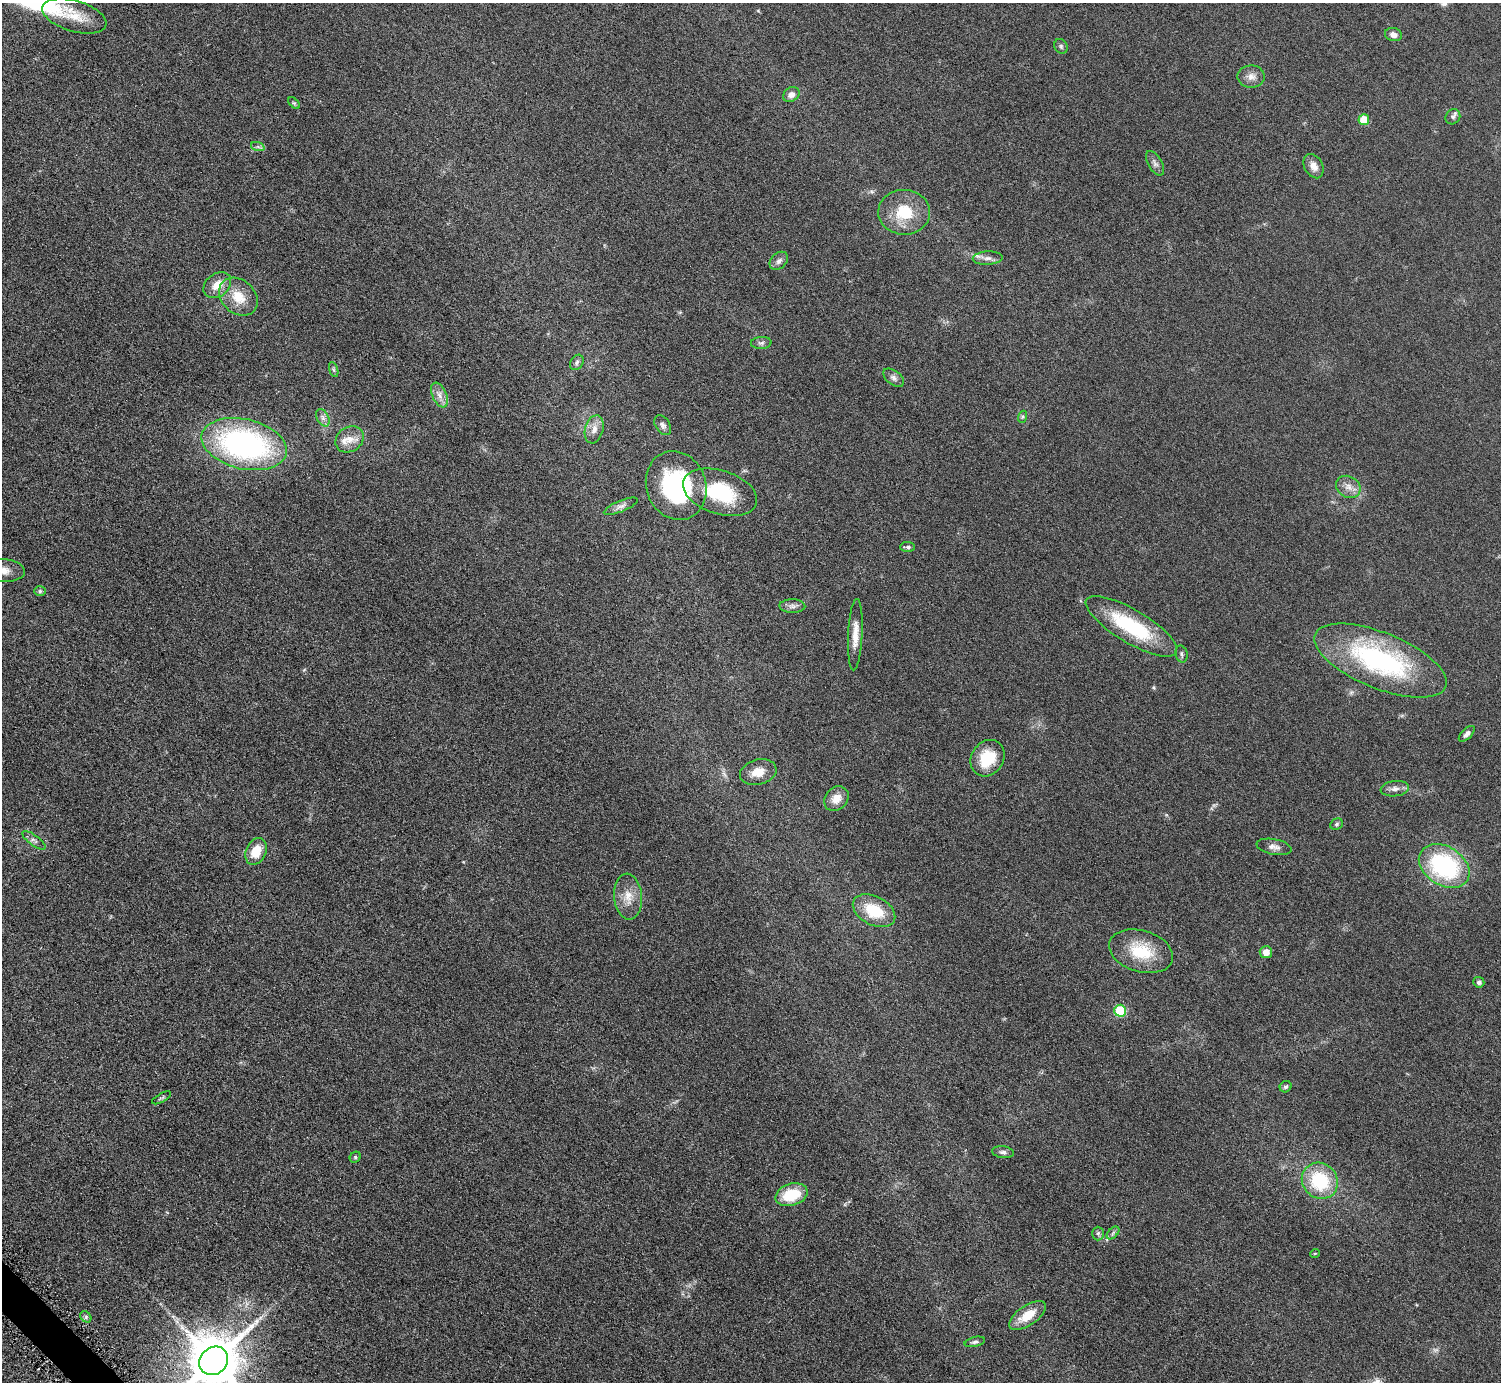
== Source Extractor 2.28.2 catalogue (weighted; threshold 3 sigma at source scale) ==
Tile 7 of 4 x 4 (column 3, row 2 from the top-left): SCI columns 3009-4507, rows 2937-4316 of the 6016 x 6014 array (HDU 1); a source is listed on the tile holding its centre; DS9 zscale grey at full resolution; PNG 1503 x 1384 px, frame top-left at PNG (2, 3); each listed source drawn as its Kron ellipse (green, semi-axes under 4 px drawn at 4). Shown black and unused: <1% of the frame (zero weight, under 4 of 8 exposures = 1% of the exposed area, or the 3 px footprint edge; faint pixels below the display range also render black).
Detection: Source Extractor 2.28.2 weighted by HDU 2 'WHT'; one run over the whole footprint, this tile lists its part. Background 0.0609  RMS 0.0081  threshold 0.0331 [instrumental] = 3 sigma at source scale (4.09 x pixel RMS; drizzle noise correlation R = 1.36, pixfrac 0.8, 0.05/0.05 arcsec/px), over >= 5 px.
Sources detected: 68; all 68 listed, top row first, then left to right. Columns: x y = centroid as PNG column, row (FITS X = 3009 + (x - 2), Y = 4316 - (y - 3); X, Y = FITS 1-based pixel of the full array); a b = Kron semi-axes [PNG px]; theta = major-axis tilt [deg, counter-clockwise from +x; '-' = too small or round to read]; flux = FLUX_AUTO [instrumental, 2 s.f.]
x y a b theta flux
74 16 33 15 -16 19
1393 35 8 6 -13 3.5
1061 46 8 6 -59 1.5
1251 77 13 11 -1 5.5
791 95 9 7 34 3.8
294 103 7 4 -44 1.1
1453 117 8 7 - 2.1
1364 120 5 5 - 18
258 147 7 4 -19 1.5
1155 163 14 7 -59 3.1
1314 166 13 9 -62 5.5
904 212 26 22 -2 25
988 258 15 6 3 4.1
779 261 10 7 45 3.1
217 285 15 11 38 9.5
238 297 21 16 -43 16
761 343 10 6 4 2
577 362 8 6 59 2
334 370 8 3 -71 1.1
894 378 12 7 -38 2.9
439 395 13 7 -66 4.7
1022 417 6 4 71 1.1
323 418 9 6 -61 2.9
663 425 11 7 -56 2.6
594 429 14 9 74 5.7
349 439 15 12 34 8.5
244 444 43 25 -13 180
676 486 35 30 -70 78
1348 487 13 10 -31 5.8
720 492 38 22 -18 48
621 506 18 5 23 3.4
908 547 7 5 -3 1.9
2 570 23 11 -3 10
40 591 6 5 - 1.3
792 606 13 7 -1 3.2
1131 626 52 16 -31 56
855 635 36 7 87 9.9
1181 654 8 6 -76 1.6
1380 661 70 28 -22 120
1467 734 10 5 45 2.8
987 758 19 16 56 23
758 772 18 12 15 9.3
1395 789 14 7 7 3.8
836 799 13 11 45 7.9
1337 824 6 5 - 1.4
34 840 14 5 -36 2.8
1274 847 18 7 -11 4.2
256 851 14 10 67 15
1444 866 27 19 -32 92
628 897 23 14 -85 12
874 911 23 14 -28 24
1141 951 33 20 -17 30
1266 952 6 6 - 6.1
1479 982 5 5 - 1.8
1120 1011 6 6 - 36
1286 1087 6 5 - 1.5
161 1098 11 3 30 1.2
1003 1152 11 6 -8 2.4
355 1157 6 5 - 1.2
1320 1181 19 17 -45 42
791 1195 16 11 17 25
1098 1233 7 6 - 1.6
1113 1233 8 4 46 1.6
1315 1253 5 3 - 0.61
1027 1316 21 9 35 14
86 1317 6 5 - 1.3
975 1342 10 5 13 1.8
214 1361 15 13 44 4300
Isophote crosses this tile's border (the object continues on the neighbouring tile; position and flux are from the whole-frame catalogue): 2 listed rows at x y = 2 570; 214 1361